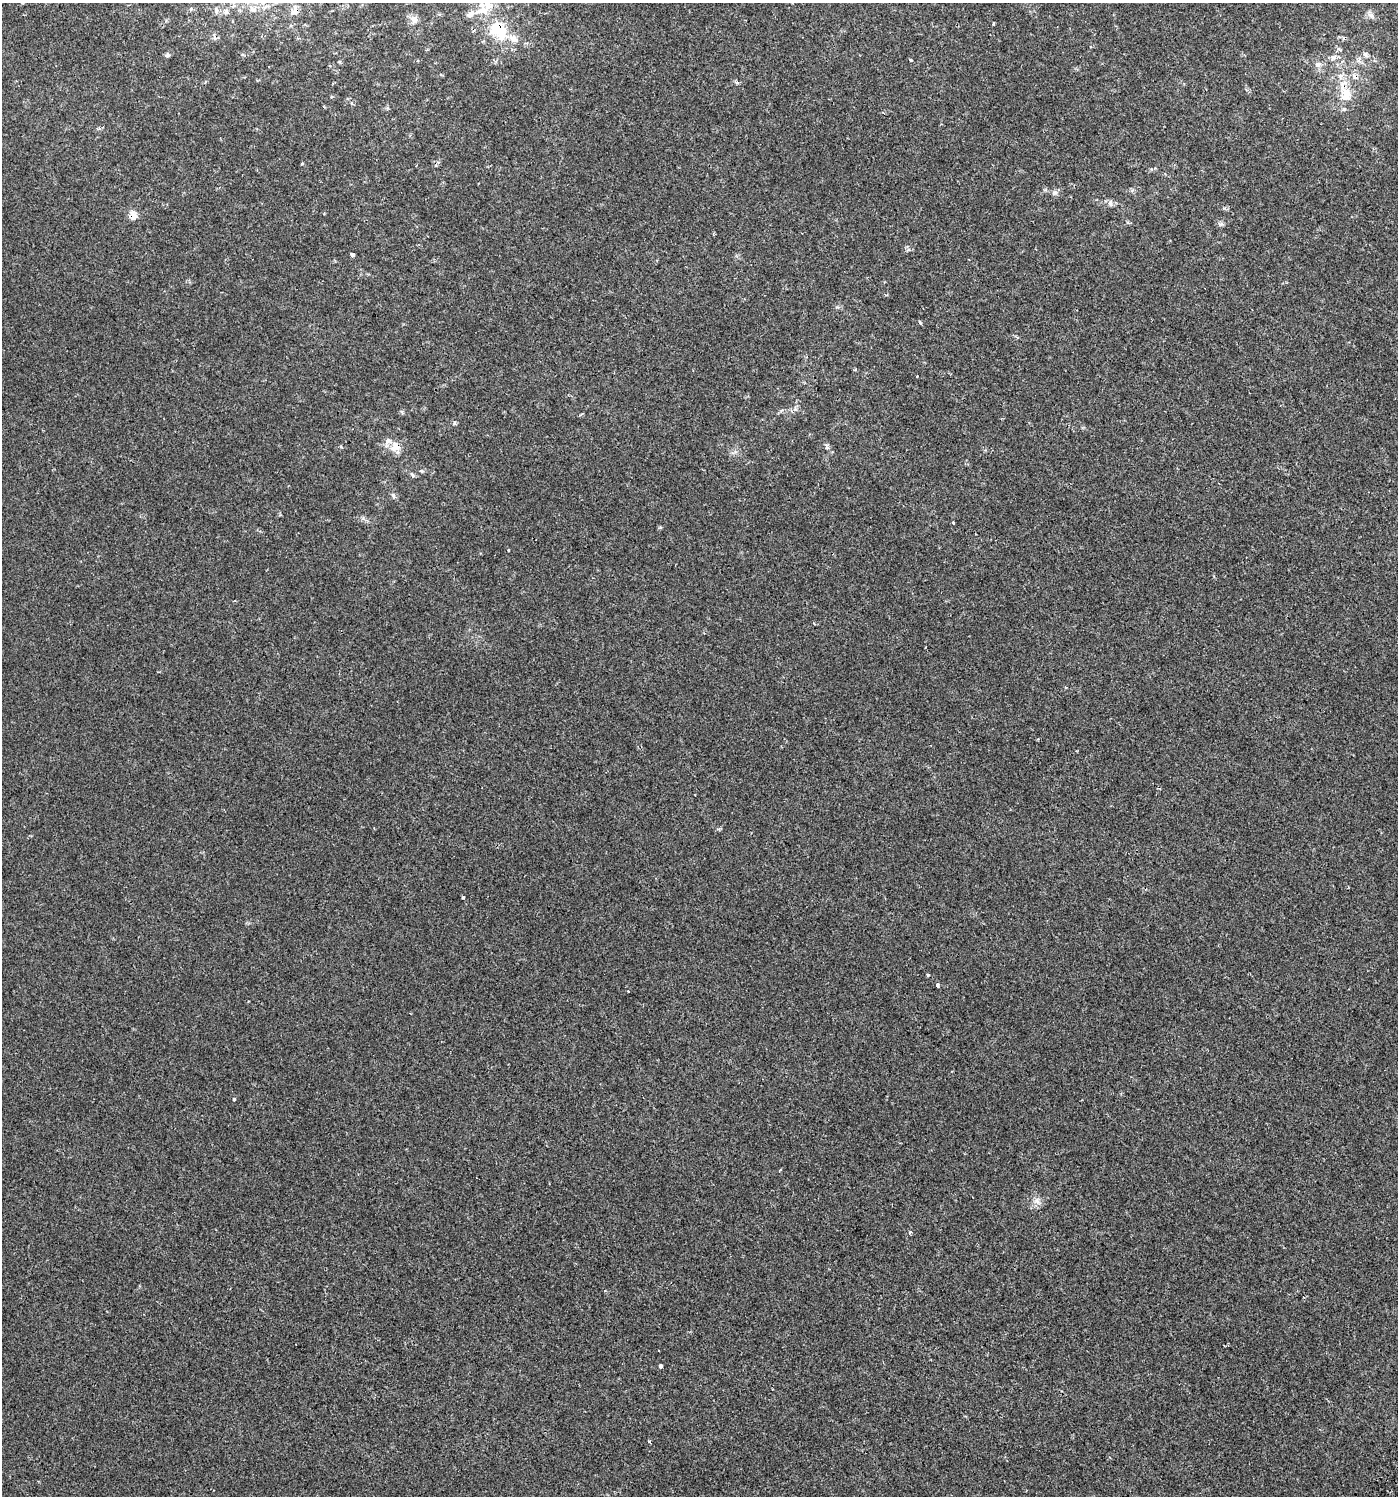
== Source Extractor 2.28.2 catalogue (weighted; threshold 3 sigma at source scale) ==
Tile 6 of 4 x 4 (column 2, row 2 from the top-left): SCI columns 1629-3024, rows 3040-4533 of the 6121 x 6097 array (HDU 1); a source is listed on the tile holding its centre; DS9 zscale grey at full resolution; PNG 1400 x 1498 px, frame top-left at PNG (2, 3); no overlay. Shown black and unused: <1% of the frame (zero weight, under 2 of 3 exposures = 3% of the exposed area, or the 3 px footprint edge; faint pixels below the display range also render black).
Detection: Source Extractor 2.28.2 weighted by HDU 2 'WHT'; one run over the whole footprint, this tile lists its part. Background 2.31e-04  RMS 0.0026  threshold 0.0115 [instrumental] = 3 sigma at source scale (4.5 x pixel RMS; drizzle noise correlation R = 1.50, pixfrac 1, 0.0396/0.0396 arcsec/px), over >= 5 px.
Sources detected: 43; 5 cosmic-ray / hot-pixel residue — not listed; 5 inside a brighter listed object's ellipse — not listed separately; the other 33 listed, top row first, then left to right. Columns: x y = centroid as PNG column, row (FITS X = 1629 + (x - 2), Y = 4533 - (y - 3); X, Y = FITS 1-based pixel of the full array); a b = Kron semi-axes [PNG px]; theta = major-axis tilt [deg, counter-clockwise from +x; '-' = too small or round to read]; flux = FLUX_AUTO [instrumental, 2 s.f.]
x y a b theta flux
295 10 12 8 86 1.4
484 11 28 9 6 3.2
1371 15 6 6 - 0.69
414 20 12 9 -59 1.3
498 29 19 14 -49 9.7
1365 54 8 5 -54 0.54
167 55 7 5 67 0.47
1333 57 9 6 21 0.85
911 60 4 3 - 0.38
1318 64 8 7 - 0.84
1340 75 9 4 9 0.68
1346 95 14 10 88 3.4
1054 193 7 5 59 0.54
1110 204 8 4 -82 0.5
133 216 9 7 -75 2.1
352 255 4 3 - 1.3
920 322 6 3 -53 0.26
917 376 3 2 - 0.41
395 447 14 12 64 2.3
826 447 9 3 -77 0.46
422 471 5 3 - 0.26
393 496 7 4 -82 0.42
953 523 3 3 - 1
509 550 3 2 - 0.31
1066 687 4 3 - 0.24
463 897 3 3 - 0.55
928 975 3 3 - 0.44
937 985 3 3 - 0.73
234 1099 3 3 - 6.5
1037 1201 8 5 -46 0.79
910 1233 4 3 - 0.51
661 1366 4 4 - 1.3
648 1441 4 3 - 0.36
Overlapping masked pixels (flux is a lower limit): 4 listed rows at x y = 295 10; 498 29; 133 216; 395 447
Unlisted compact peaks at least as high as the median listed source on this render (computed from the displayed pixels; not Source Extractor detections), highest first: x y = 454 423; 1220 224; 1224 208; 737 83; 302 164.